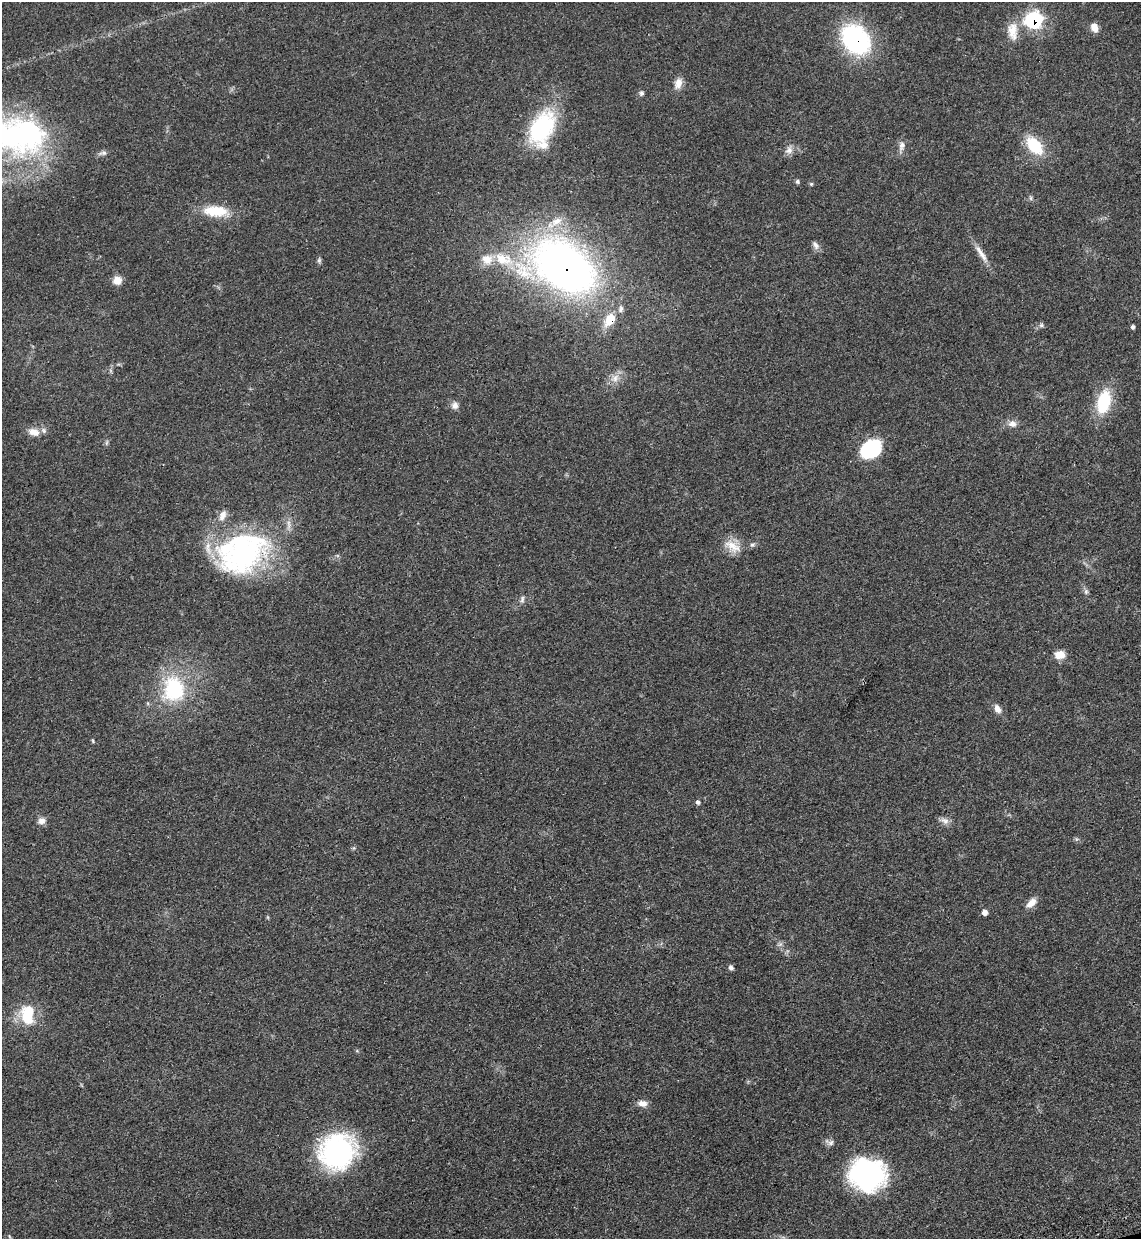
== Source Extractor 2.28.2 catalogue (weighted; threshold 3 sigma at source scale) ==
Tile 6 of 4 x 4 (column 2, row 2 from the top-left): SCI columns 1338-2476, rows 2546-3782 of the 5070 x 5089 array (HDU 1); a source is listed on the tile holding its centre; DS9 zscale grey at full resolution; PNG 1143 x 1241 px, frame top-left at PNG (2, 2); no overlay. Shown black and unused: <1% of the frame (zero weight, under 3 of 4 exposures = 6% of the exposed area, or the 3 px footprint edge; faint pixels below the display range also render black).
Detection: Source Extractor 2.28.2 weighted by HDU 2 'WHT'; one run over the whole footprint, this tile lists its part. Background 0.0412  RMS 0.0064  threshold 0.029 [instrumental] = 3 sigma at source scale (4.5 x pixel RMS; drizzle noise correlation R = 1.50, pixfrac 1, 0.05/0.05 arcsec/px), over >= 5 px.
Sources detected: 57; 4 inside a brighter listed object's ellipse — not listed separately; the other 53 listed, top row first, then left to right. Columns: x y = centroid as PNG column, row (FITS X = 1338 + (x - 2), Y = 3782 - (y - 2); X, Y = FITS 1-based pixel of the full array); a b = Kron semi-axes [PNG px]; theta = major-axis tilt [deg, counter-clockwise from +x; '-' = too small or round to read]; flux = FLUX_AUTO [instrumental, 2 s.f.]
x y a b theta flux
1033 20 9 8 - 100
1094 27 9 7 -60 5.4
1013 31 26 12 -85 10
856 39 29 22 -49 91
678 83 14 9 74 5.2
642 93 7 6 - 1.4
542 128 42 25 60 55
18 135 62 37 -8 150
902 146 13 8 76 3.6
1034 146 24 14 -49 22
789 150 11 9 38 3.8
103 153 11 5 3 2
797 182 5 5 - 1.3
811 184 5 5 - 0.82
1031 198 7 4 -89 1.1
216 211 32 13 -4 19
556 221 18 10 28 8.7
815 245 12 7 -56 2.6
981 253 31 6 -57 6.4
503 259 26 15 -19 21
319 260 7 5 89 1.2
564 267 61 40 -29 400
117 280 9 8 - 6
621 309 11 7 71 2.6
610 320 14 9 53 14
1041 325 6 5 - 1.3
1133 327 5 4 - 1.3
615 378 13 8 66 4.7
1104 402 24 13 78 30
455 405 10 9 - 3
1012 424 12 9 -8 3.9
34 432 15 9 -21 5.6
871 449 21 15 34 40
752 545 6 5 - 1.3
733 546 25 12 -34 9.6
242 553 64 47 25 130
1086 591 7 6 - 1.5
522 599 10 5 78 1.8
1060 655 12 9 4 6.4
174 689 36 30 -87 48
997 709 11 7 -60 3.7
93 741 6 3 -72 0.68
698 802 6 5 - 1.6
41 821 9 8 - 3.6
945 821 13 8 -32 3.3
1031 903 13 7 42 5.8
984 912 6 6 - 3
731 968 6 6 - 1.6
27 1015 25 16 -89 21
642 1103 11 8 -9 4.3
831 1143 8 8 - 2.3
337 1151 36 33 41 100
867 1174 36 31 -4 110
Overlapping masked pixels (flux is a lower limit): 4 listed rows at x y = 1033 20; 856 39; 564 267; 610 320
Isophote crosses this tile's border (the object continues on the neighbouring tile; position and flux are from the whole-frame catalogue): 1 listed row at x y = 18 135